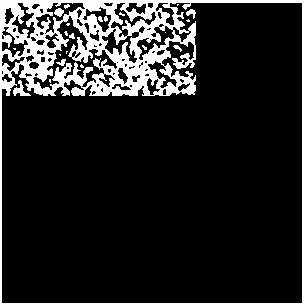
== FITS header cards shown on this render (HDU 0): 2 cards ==
NAXIS1  =                  300
NAXIS2  =                  300

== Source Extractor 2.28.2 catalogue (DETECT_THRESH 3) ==
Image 300 x 300 px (HDU 0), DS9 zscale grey, 1 PNG px = 1 image px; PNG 304 x 304 px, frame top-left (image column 1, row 300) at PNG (2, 3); no overlay
Background 0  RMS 0.34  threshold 1.03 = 3 sigma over >= 5 px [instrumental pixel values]
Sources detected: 16; all 16 listed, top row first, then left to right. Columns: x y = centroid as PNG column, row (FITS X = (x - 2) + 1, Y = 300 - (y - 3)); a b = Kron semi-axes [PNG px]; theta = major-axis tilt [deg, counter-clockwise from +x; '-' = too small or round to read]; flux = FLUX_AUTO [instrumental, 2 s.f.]
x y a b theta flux
28 4 5 3 - 51
148 11 5 5 - 130
58 12 5 5 - 320
65 17 5 4 - 79
132 30 6 5 - 35
8 39 5 5 - 230
177 39 5 4 - 77
33 51 7 4 -90 46
194 54 4 3 - 41
63 71 9 3 69 39
137 71 9 4 8 63
80 82 5 5 - 43
137 86 6 5 - 41
190 89 6 5 - 230
75 91 5 5 - 410
168 92 8 4 81 37
At the frame edge (FLAGS 8, measured only in part): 1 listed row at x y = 28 4